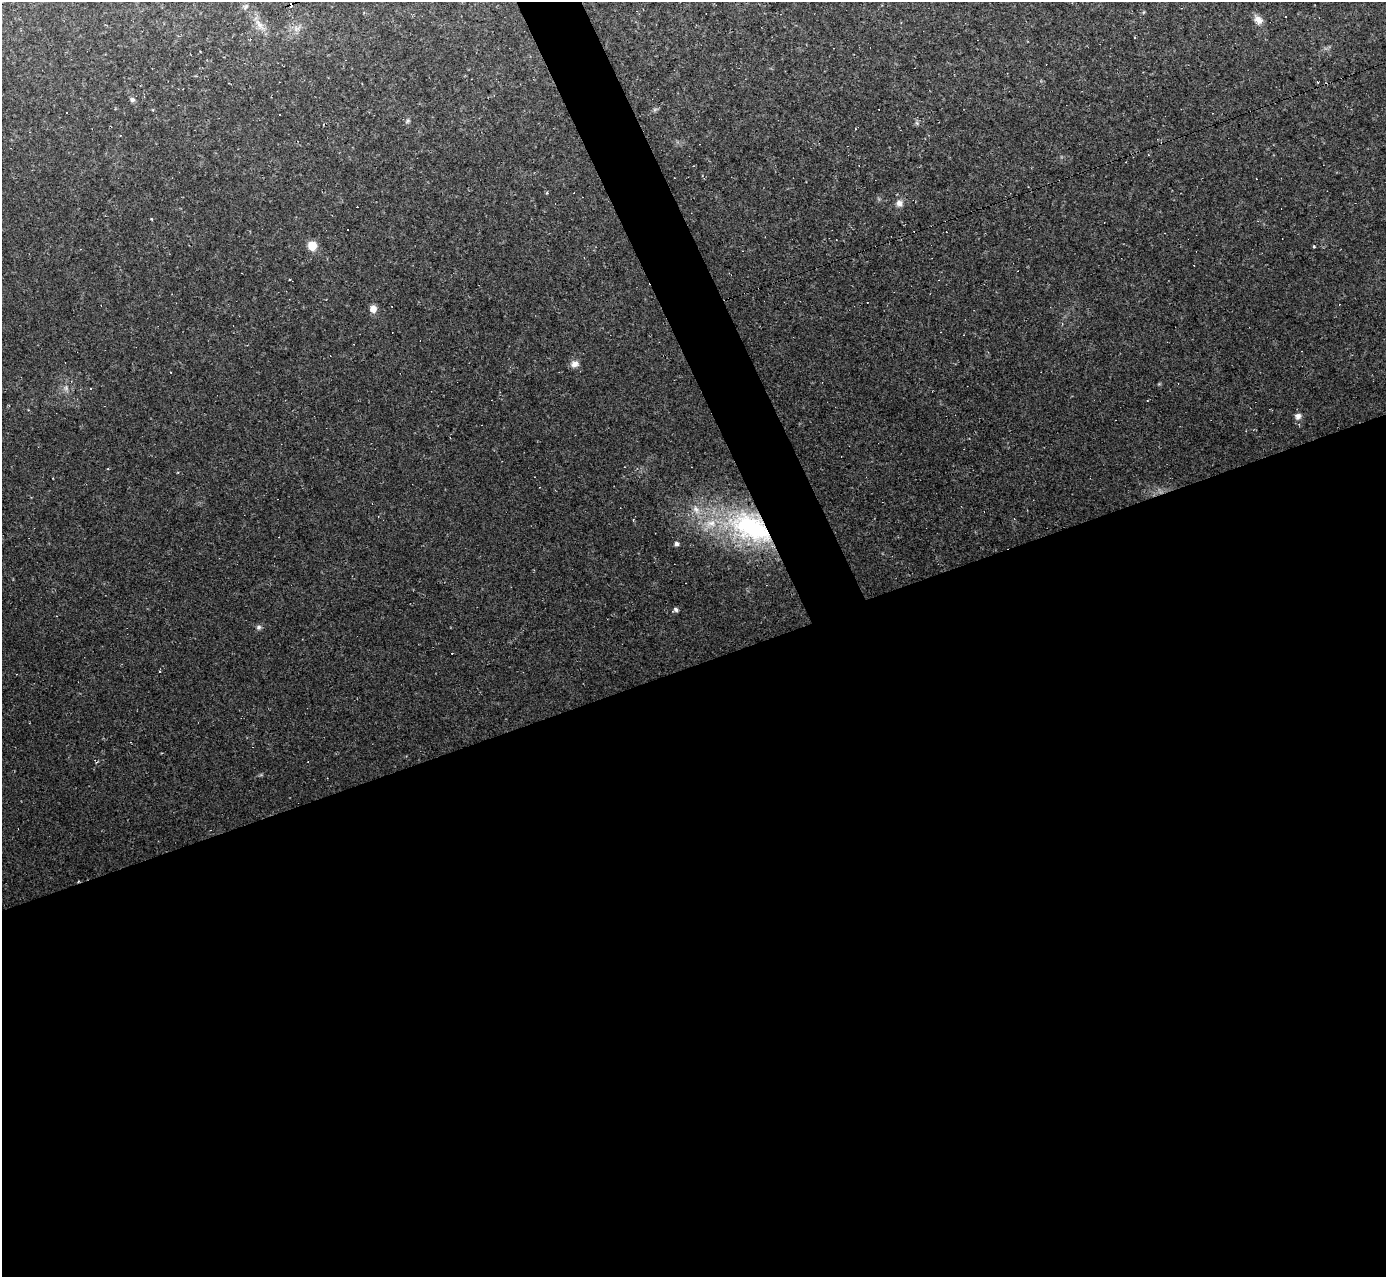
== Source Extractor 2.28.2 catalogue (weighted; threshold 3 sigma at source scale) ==
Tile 15 of 4 x 4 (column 3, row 4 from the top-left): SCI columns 2771-4154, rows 278-1552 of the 5539 x 5526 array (HDU 1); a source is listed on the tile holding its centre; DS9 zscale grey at full resolution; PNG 1388 x 1279 px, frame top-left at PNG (2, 2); no overlay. Shown black and unused: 50% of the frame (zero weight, under 2 of 3 exposures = <1% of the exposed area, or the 3 px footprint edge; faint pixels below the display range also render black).
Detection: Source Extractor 2.28.2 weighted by HDU 2 'WHT'; one run over the whole footprint, this tile lists its part. Background 0.0438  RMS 0.0071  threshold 0.032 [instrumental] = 3 sigma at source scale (4.5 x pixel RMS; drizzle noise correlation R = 1.50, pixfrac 1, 0.05/0.05 arcsec/px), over >= 5 px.
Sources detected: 46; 1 too faint to see at this stretch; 18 cosmic-ray / hot-pixel residue — not listed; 2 inside a brighter listed object's ellipse — not listed separately; the other 25 listed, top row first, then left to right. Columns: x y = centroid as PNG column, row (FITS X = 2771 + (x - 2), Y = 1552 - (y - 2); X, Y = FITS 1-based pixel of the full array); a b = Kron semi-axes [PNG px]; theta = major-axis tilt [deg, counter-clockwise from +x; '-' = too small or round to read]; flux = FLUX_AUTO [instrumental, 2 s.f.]
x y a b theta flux
291 4 4 3 - 18
245 6 9 6 51 1.7
1258 20 12 9 -43 4.9
259 25 19 7 -52 6.2
297 29 8 7 - 3.1
132 100 7 6 - 1.9
153 110 4 3 - 0.73
280 114 3 3 - 2.7
408 121 7 5 41 1.4
917 123 6 5 - 1.3
1148 155 3 3 - 0.5
899 203 10 9 - 4.1
312 246 7 7 - 13
1314 247 4 3 - 0.71
373 309 7 6 - 6.4
575 364 11 8 11 4
171 372 2 2 - 0.52
91 389 3 2 - 0.9
1298 416 10 9 - 3.2
750 527 67 39 -27 140
676 544 5 5 - 2
676 610 6 5 - 1.8
259 627 7 6 - 1.8
452 653 2 2 - 0.37
160 672 3 3 - 0.89
Overlapping masked pixels (flux is a lower limit): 2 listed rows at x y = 291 4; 750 527
Unlisted compact peaks at least as high as the median listed source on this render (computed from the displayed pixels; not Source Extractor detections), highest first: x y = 151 219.